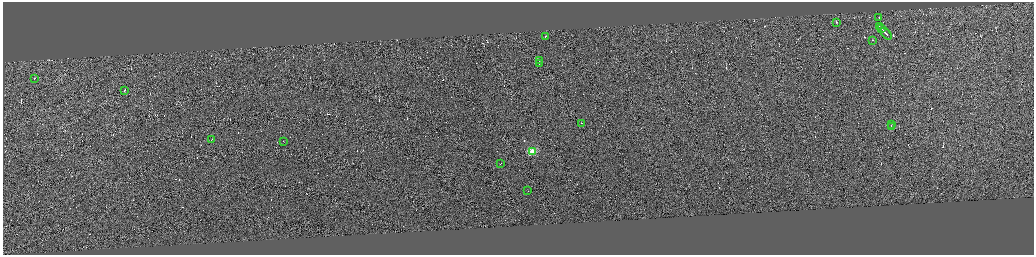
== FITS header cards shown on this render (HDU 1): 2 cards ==
NAXIS1  =                 4125
NAXIS2  =                 1010

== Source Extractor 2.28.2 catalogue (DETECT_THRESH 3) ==
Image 4125 x 1010 px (HDU 1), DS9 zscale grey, zoomed out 1/4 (1 PNG px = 4 x 4 image px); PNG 1036 x 257 px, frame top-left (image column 3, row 1009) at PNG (3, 2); each listed source drawn as its Kron ellipse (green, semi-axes under 4 px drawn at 4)
Background 0.776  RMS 3.8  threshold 11.4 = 3 sigma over >= 5 px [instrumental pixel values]
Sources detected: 397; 378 cannot appear on this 1/4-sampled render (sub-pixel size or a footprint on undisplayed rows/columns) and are neither listed nor drawn; the other 19 listed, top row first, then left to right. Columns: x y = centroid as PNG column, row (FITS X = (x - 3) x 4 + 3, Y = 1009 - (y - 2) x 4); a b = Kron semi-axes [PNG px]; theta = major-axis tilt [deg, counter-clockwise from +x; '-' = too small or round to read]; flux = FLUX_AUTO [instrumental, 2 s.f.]
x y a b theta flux
879 17 2 1 - 14000
836 22 2 1 - 270000
880 26 3 1 - 30000
882 29 2 1 - 30000
886 34 7 1 -49 34000
545 36 2 1 - 38000
872 40 2 1 - 17000
540 60 2 1 - 33000
539 63 2 1 - 13000
34 78 2 1 - 11000
125 90 2 1 - 32000
582 123 2 1 - 21000
892 124 2 1 - 18000
891 126 2 1 - 18000
212 139 2 1 - 9000
283 141 2 1 - 12000
533 151 2 2 - 130000
501 163 2 1 - 30000
528 191 2 1 - 20000
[378 sub-pixel or undisplayed-footprint detections neither listed nor drawn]